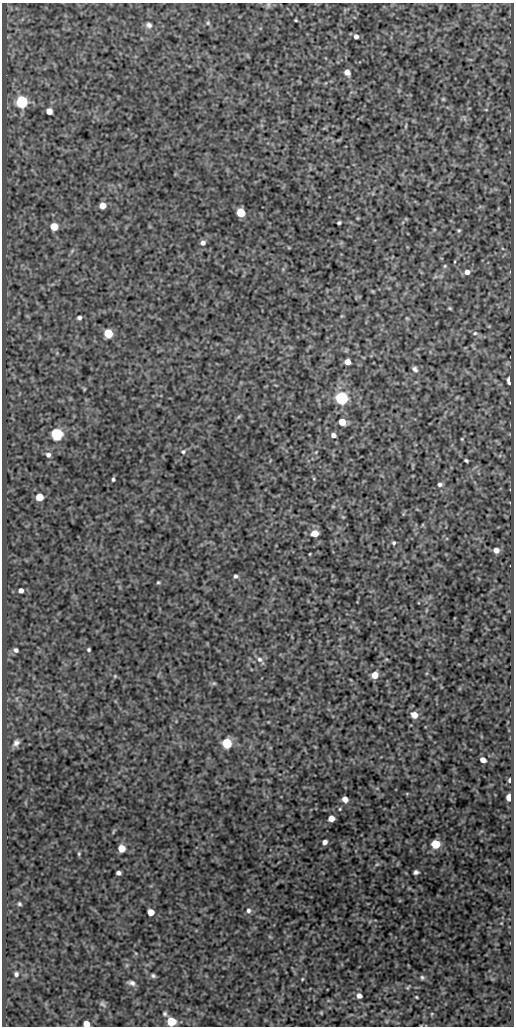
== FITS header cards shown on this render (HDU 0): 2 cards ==
NAXIS1  =                  512
NAXIS2  =                 1024

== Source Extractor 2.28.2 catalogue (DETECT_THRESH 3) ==
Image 512 x 1024 px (HDU 0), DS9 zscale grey, 1 PNG px = 1 image px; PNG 516 x 1028 px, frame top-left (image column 1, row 1024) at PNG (2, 3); no overlay
Background 108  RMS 0.6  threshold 1.81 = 3 sigma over >= 5 px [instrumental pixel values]
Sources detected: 90; all 90 listed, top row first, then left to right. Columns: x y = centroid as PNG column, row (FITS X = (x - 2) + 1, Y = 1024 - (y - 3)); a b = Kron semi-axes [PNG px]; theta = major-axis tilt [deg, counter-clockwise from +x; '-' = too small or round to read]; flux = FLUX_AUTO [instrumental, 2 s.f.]
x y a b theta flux
268 5 7 5 -47 81
296 20 3 2 - 41
208 23 6 4 70 53
149 25 8 6 -24 130
356 36 4 4 - 150
347 72 5 5 - 280
443 99 4 4 - 47
22 102 6 6 - 5400
486 110 5 3 - 33
49 111 5 5 - 360
406 126 8 3 77 54
103 205 5 5 - 460
241 212 6 5 - 1400
339 223 4 3 - 60
54 226 5 5 - 930
459 230 5 4 - 54
203 243 6 6 - 140
72 251 6 4 56 63
455 261 5 3 - 35
445 266 5 4 - 55
467 272 7 6 - 190
450 308 5 3 - 47
79 318 5 4 - 110
407 318 5 4 - 42
108 333 6 5 - 1700
475 333 8 5 10 78
347 362 5 5 - 340
415 369 6 5 - 120
509 381 6 3 -78 320
84 389 6 3 88 38
341 398 6 6 - 8100
342 422 5 5 - 710
57 434 6 6 - 6900
333 435 5 5 - 170
462 439 3 3 - 33
183 452 6 5 - 84
316 452 5 3 - 37
48 455 6 6 - 150
466 460 4 3 - 64
113 479 4 3 - 70
314 479 5 3 - 35
440 484 6 5 - 100
40 497 5 5 - 990
333 506 6 3 19 43
315 533 6 5 - 580
394 543 4 4 - 63
496 550 6 5 - 260
310 554 4 2 - 29
235 576 5 5 - 92
158 582 5 4 - 48
21 590 4 4 - 170
16 650 4 4 - 97
89 650 3 3 - 63
260 659 8 7 - 150
375 675 6 5 - 470
115 676 5 4 - 46
214 683 5 5 - 56
414 715 7 6 - 360
16 743 10 8 50 190
227 743 6 6 - 2800
483 760 5 4 - 250
510 780 5 4 - 110
509 797 5 4 - 780
345 799 5 5 - 320
340 809 4 4 - 39
331 818 5 5 - 400
113 831 8 2 69 49
325 842 5 4 - 150
436 844 6 5 - 1600
122 848 5 5 - 700
79 854 5 4 - 51
377 864 6 4 43 57
416 872 5 4 - 110
118 873 5 4 - 140
19 904 5 4 - 63
248 910 6 6 - 120
151 912 5 5 - 540
16 974 6 5 - 90
153 976 6 4 -18 84
422 977 6 5 - 71
302 979 4 3 - 34
131 983 9 5 -15 140
408 987 6 3 45 46
359 996 6 5 - 170
416 997 3 2 - 35
102 1004 11 5 -48 100
321 1013 5 3 - 35
165 1014 6 5 - 73
171 1022 5 5 - 2100
86 1024 5 5 - 430
At the frame edge (FLAGS 8, measured only in part): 2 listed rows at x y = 171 1022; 86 1024